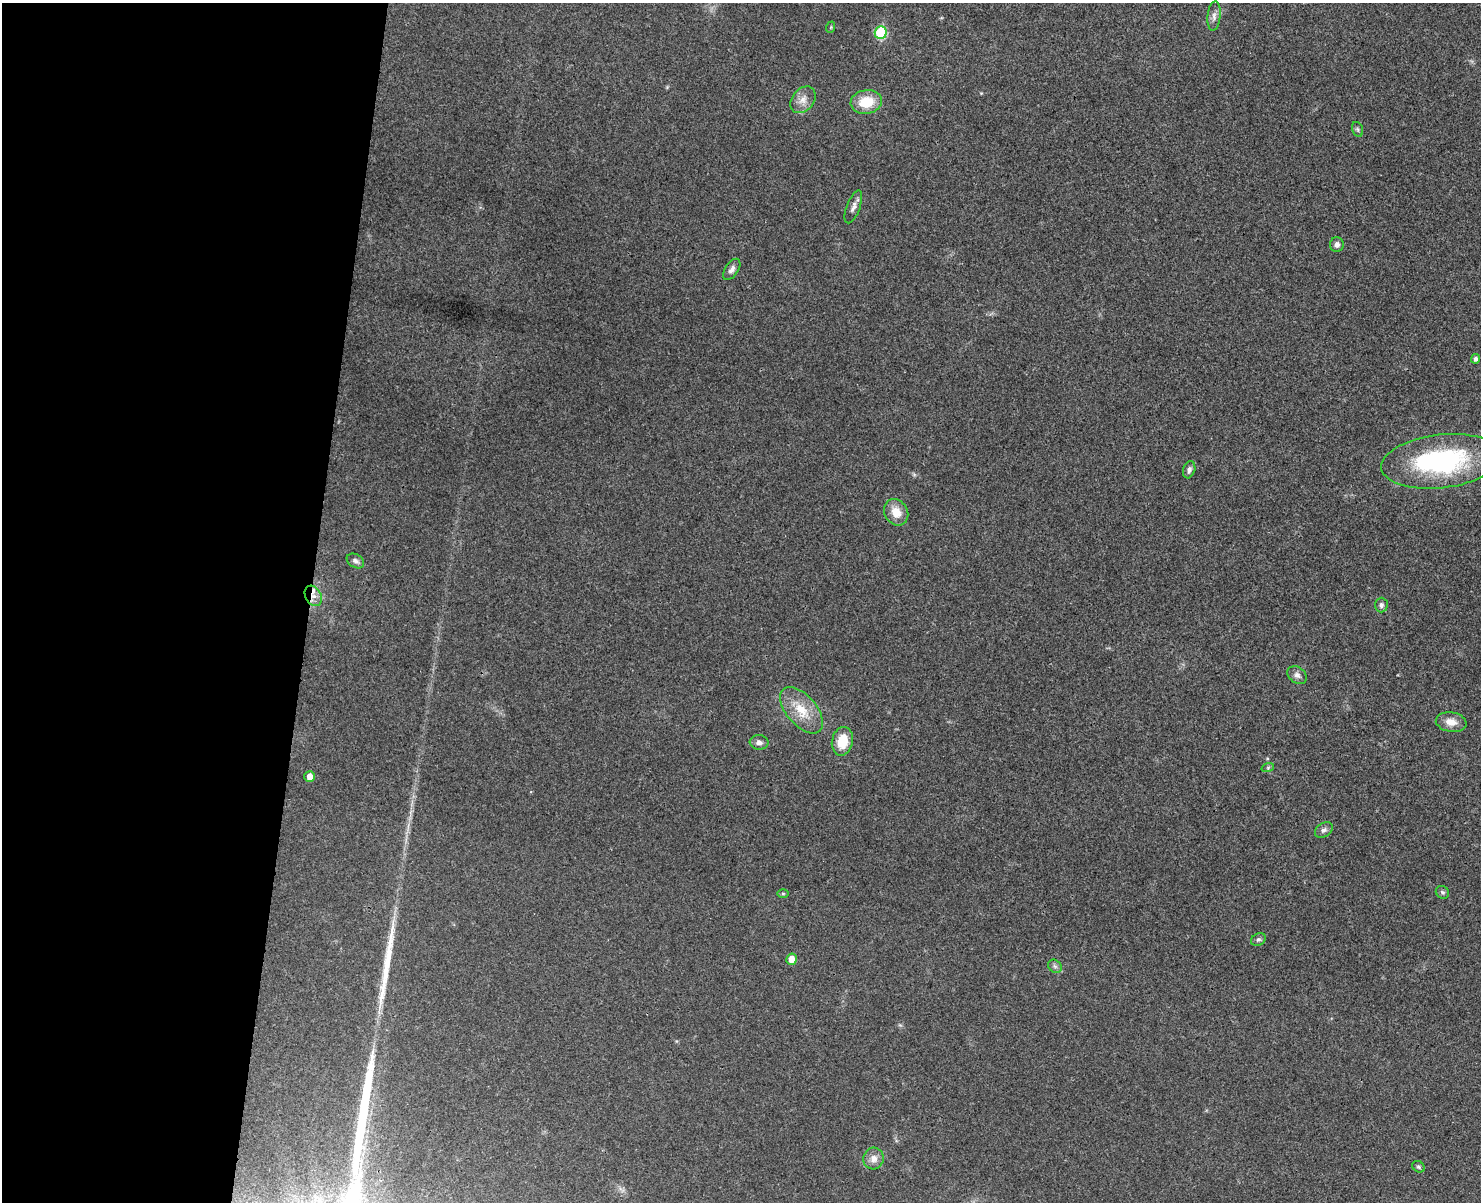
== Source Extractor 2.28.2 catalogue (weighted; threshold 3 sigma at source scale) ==
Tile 4 of 3 x 4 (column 1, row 2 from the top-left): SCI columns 170-1648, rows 2419-3618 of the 4893 x 4832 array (HDU 1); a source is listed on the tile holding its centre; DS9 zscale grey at full resolution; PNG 1483 x 1204 px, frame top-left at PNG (2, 3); each listed source drawn as its Kron ellipse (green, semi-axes under 4 px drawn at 4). Shown black and unused: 21% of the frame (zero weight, under 3 of 4 exposures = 6% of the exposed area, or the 3 px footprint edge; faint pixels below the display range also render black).
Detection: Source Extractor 2.28.2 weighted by HDU 2 'WHT'; one run over the whole footprint, this tile lists its part. Background 0.0307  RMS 0.0048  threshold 0.0214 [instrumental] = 3 sigma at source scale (4.5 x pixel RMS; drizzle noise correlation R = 1.50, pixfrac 1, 0.05/0.05 arcsec/px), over >= 5 px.
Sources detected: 33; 1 cosmic-ray / hot-pixel residue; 1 long thin detection or spike segment (spike, bleed or trail) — neither listed nor drawn; the other 31 listed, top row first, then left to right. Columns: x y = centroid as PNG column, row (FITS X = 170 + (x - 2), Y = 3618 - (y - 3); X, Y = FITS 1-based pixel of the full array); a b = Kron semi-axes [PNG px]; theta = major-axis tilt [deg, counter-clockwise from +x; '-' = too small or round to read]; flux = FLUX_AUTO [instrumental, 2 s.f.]
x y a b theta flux
1214 16 15 6 84 2.3
831 27 6 3 72 0.48
881 33 6 6 - 28
803 100 15 11 51 4.3
866 102 16 11 8 13
1357 129 7 5 -72 0.93
853 207 17 6 69 2.4
1337 244 7 7 - 1.9
732 269 12 6 56 2.2
1476 359 5 4 - 1.7
1441 461 60 26 6 75
1189 470 9 6 72 1.9
896 512 14 11 -58 6.8
355 561 9 6 -33 1.7
313 596 11 7 -61 3.4
1381 605 7 6 - 1.4
1297 675 10 8 -39 2.2
801 710 28 15 -49 12
1451 722 15 9 -9 4.8
842 741 14 10 78 11
759 742 9 7 -5 1.9
1268 767 6 4 20 0.66
310 776 5 5 - 3.7
1324 830 9 7 34 1.7
1442 892 7 6 - 0.99
783 894 6 4 -1 0.62
1258 939 7 6 - 1.2
792 959 5 5 - 5.3
1055 966 7 6 - 1.3
874 1159 11 10 - 3.6
1419 1167 7 5 -31 0.93
Overlapping masked pixels (flux is a lower limit): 1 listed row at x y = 313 596